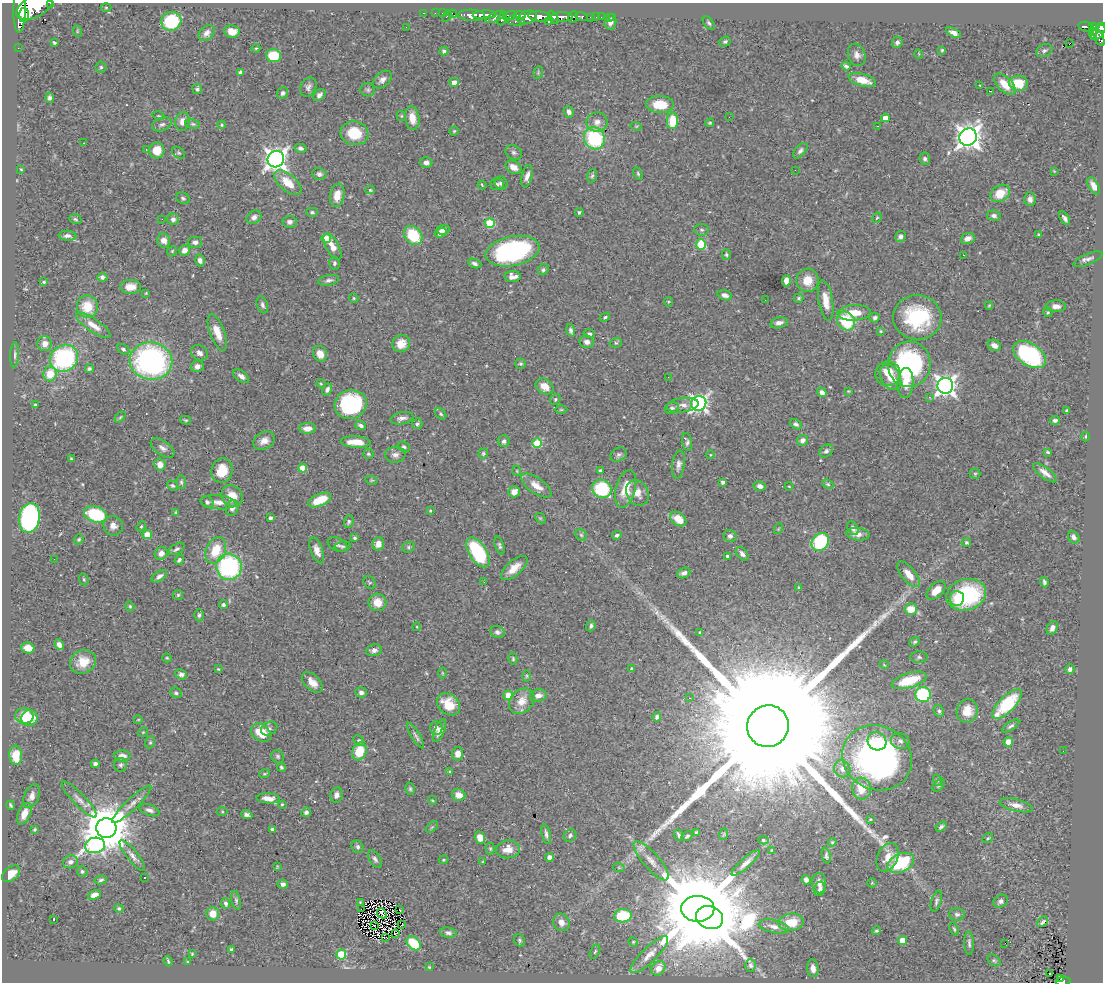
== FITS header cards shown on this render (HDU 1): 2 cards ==
NAXIS1  =                 1101
NAXIS2  =                  980

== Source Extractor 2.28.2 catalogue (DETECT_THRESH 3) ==
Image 1101 x 980 px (HDU 1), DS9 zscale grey, 1 PNG px = 1 image px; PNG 1105 x 984 px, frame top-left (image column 1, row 980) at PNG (2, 3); each listed source drawn as its Kron ellipse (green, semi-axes under 4 px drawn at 4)
Background 0.618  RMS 0.021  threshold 0.062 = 3 sigma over >= 5 px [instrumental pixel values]
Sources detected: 516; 2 with non-positive FLUX_AUTO (blend fragments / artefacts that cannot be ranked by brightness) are neither listed nor drawn; of the other 514, the 500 brightest by FLUX_AUTO listed and drawn (14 fainter detections omitted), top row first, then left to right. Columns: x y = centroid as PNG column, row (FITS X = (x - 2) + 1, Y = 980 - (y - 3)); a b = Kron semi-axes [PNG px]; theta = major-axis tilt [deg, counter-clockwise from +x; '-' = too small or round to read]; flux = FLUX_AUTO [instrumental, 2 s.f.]
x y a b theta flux
51 4 3 2 - 110
34 7 20 10 27 3500
106 7 5 3 - 1.3
20 10 22 6 89 2300
424 13 3 2 - 14
435 13 2 2 - 8.3
442 13 2 2 - 9.1
452 14 4 3 - 24
24 15 7 4 87 890
472 15 13 5 -2 1000
485 15 12 4 3 800
520 15 6 3 -7 190
447 16 6 3 63 58
510 16 7 4 14 350
540 16 12 5 -5 1200
582 16 6 3 -16 110
496 17 11 4 24 280
527 17 10 6 17 730
554 17 7 4 -61 340
562 17 11 5 0 780
573 17 6 5 - 170
591 17 3 3 - 29
596 17 2 2 - 6.7
601 17 2 2 - 4.2
609 17 3 2 - 4.1
613 17 3 2 - 5.9
502 19 7 4 64 300
171 21 10 9 - 76
516 21 9 4 -11 210
549 22 3 3 - 110
610 22 8 6 84 7.3
709 23 8 4 -52 2.9
406 27 3 2 - 1.2
1086 27 7 5 -9 130
1092 27 4 3 - 120
1101 28 5 4 - 270
77 31 6 3 -73 1.5
232 31 8 6 -8 13
1094 31 7 4 79 66
1098 32 9 5 44 350
207 33 9 7 44 6.9
953 33 8 4 -27 6.3
1099 37 10 4 -65 250
725 42 6 5 - 2.6
897 42 6 5 - 4.3
54 43 4 3 - 1.7
1070 43 3 2 - 370
18 48 2 2 - 6
256 48 4 3 - 1.3
942 50 4 4 - 1.6
444 51 4 4 - 3.9
1044 51 8 6 26 3.6
919 54 5 3 - 1.1
857 55 11 8 -70 7.7
273 56 7 6 - 41
846 66 5 4 - 3.6
101 67 5 5 - 2.2
240 72 4 4 - 3.3
538 73 6 4 80 2
382 80 11 7 42 7.2
862 80 14 6 -17 23
454 82 5 4 - 12
1018 83 9 7 -3 38
1005 84 13 7 -44 20
980 85 3 2 - 1.3
308 87 10 7 62 5.6
197 89 5 4 - 3.2
368 90 7 6 - 3.6
991 91 3 2 - 1.2
283 93 6 5 - 3.5
319 95 7 5 42 5.5
49 98 5 4 - 3.6
660 104 14 8 -2 35
569 112 6 5 - 5.7
158 116 6 3 -19 1.6
401 116 5 4 - 1.7
729 117 2 2 - 1.1
412 118 12 7 -81 18
885 118 4 4 - 15
182 121 9 7 79 10
672 121 8 5 88 37
597 122 10 9 - 9.9
710 123 4 3 - 1.9
162 124 10 6 20 4.7
193 124 7 5 -10 2.5
222 125 4 4 - 1.5
636 126 6 3 -17 1.7
878 126 3 2 - 2.6
454 131 4 4 - 1.8
354 133 14 12 -11 40
968 137 9 8 - 1200
594 138 11 10 - 110
83 143 2 2 - 1.1
300 148 6 4 -14 3.8
146 150 3 2 - 1.1
157 150 8 7 - 21
800 151 9 5 48 4.3
514 152 8 7 - 3.8
179 153 7 5 -39 2.6
276 159 8 8 - 980
925 159 6 5 - 3.4
426 162 6 5 - 5.4
513 167 8 6 -30 10
21 169 4 2 - 1.1
795 170 2 2 - 1.6
1054 171 4 4 - 1.2
638 173 6 4 -64 2
319 174 7 6 - 3.8
527 176 11 5 77 8.5
592 176 7 5 71 2.6
288 183 16 8 -41 29
501 183 7 6 - 4.1
497 184 7 5 -1 3.3
482 185 4 2 - 1.4
1094 186 9 5 -60 9.7
370 190 5 4 - 1.8
1000 193 10 8 32 26
337 195 12 7 79 20
183 198 7 5 -28 2.7
1030 199 7 5 -87 5.9
312 212 6 4 -1 2.5
579 212 4 4 - 2.7
994 216 7 5 -7 5.1
254 217 8 6 38 5.9
877 218 5 4 - 1.5
1065 218 7 3 -55 4.5
75 219 6 4 -18 2.3
162 219 2 2 - 2.4
173 219 6 5 - 5.1
290 222 7 6 - 4.9
490 223 5 5 - 69
443 230 7 4 6 8.1
702 230 7 5 -2 3
441 233 6 4 18 8.9
413 235 10 8 -49 56
1039 235 4 3 - 1.8
67 236 9 5 -4 5
900 236 6 5 - 5.1
326 238 4 4 - 38
968 238 7 5 21 8.2
164 240 7 6 - 11
195 242 7 5 -1 5.1
701 244 5 5 - 51
332 246 14 6 -61 12
185 250 5 5 - 10
172 251 5 4 - 1.8
513 251 27 14 12 220
726 255 5 4 - 2
964 255 3 2 - 1.4
1088 259 15 5 22 6.2
200 260 6 4 -75 5.6
334 263 6 5 - 2.7
475 263 7 4 -20 3.9
543 270 6 5 - 2.7
513 276 8 5 -1 9.3
102 277 5 4 - 4
329 280 10 5 12 4.5
807 280 12 11 - 21
786 281 5 4 - 11
44 282 3 2 - 1.7
130 287 10 7 1 14
146 293 4 3 - 1.3
725 295 7 5 -18 6.2
354 298 5 4 - 1.7
799 298 5 4 - 2.4
765 300 3 2 - 1.4
826 300 20 7 -81 18
668 302 5 4 - 1.5
262 305 9 5 -70 3.9
989 305 4 3 - 1.3
1056 306 10 6 -2 8.1
87 307 11 10 - 31
1048 312 5 4 - 1.9
854 313 17 7 3 25
605 317 5 4 - 2.4
917 317 24 22 -5 110
875 318 5 5 - 3.5
846 321 10 8 -57 60
779 323 8 5 13 6.8
93 325 20 6 -34 14
571 330 6 4 -77 3.6
881 331 4 3 - 1.3
217 332 19 7 -70 19
589 334 6 4 -13 2.9
587 342 7 6 - 5.9
616 343 6 5 - 2.2
45 344 7 7 - 8.9
401 344 9 8 - 17
994 345 7 5 -26 9
123 349 6 4 -33 3.1
199 353 9 7 -34 5.9
320 354 8 6 -64 14
15 355 12 4 86 3.5
1030 355 18 11 -33 190
64 358 15 13 39 160
151 361 21 18 -7 340
521 364 5 5 - 2.1
909 364 23 21 84 220
197 366 6 5 - 8.1
89 369 4 4 - 2.5
50 374 7 6 - 27
888 374 12 12 - 29
241 376 9 5 -37 5.6
668 377 3 2 - 2.6
890 377 14 9 -60 24
905 383 15 8 87 17
321 384 5 3 - 1.2
545 386 10 7 -34 15
945 386 8 8 - 810
327 389 6 4 63 4.5
848 391 4 3 - 1.2
822 392 5 4 - 7.9
929 397 3 2 - 3.5
555 399 6 5 - 2.2
699 403 7 7 - 460
351 404 16 14 13 150
35 405 3 3 - 2.1
683 405 16 7 8 9.6
672 408 7 5 22 3.8
561 410 6 4 0 1.6
1067 410 4 3 - 2.5
441 414 6 4 -42 2.4
120 417 6 4 45 1.7
402 418 11 6 10 6.6
185 420 5 4 - 1.9
1055 420 5 4 - 3.3
417 424 5 5 - 3.9
796 424 6 4 -27 3.3
361 425 5 4 - 3.8
308 428 8 5 0 13
1086 436 5 2 - 1.4
803 440 6 5 - 6.2
264 441 11 8 29 9.7
504 441 6 6 - 3.9
356 442 15 5 -3 20
687 442 9 5 -79 3.9
537 443 5 4 - 68
404 447 6 5 - 2.7
162 448 13 7 -35 6.4
826 451 7 5 37 4
1048 452 4 2 - 1.8
368 454 5 5 - 2.2
483 454 5 4 - 2.2
619 454 9 6 30 4
395 455 10 8 2 6.2
710 455 4 3 - 1.2
71 459 3 2 - 1.2
678 464 14 6 82 6.4
160 465 6 5 - 10
303 468 4 4 - 23
222 471 12 10 75 29
517 471 5 3 - 1.3
600 471 4 3 - 2.1
1045 473 14 5 -36 9.7
975 474 5 5 - 2
371 480 6 4 -9 1.8
181 482 7 4 -89 2.7
723 482 4 4 - 5.6
828 484 6 4 -23 2.1
172 486 6 4 -31 2.8
536 486 17 7 -35 16
760 486 6 5 - 6.2
789 486 4 3 - 1.1
602 489 10 9 - 88
626 489 19 9 75 27
514 492 6 5 - 10
637 493 13 10 -62 15
232 496 11 10 - 20
320 500 12 6 24 31
207 502 6 5 - 3.7
218 502 18 7 -5 12
232 508 8 6 65 6.7
430 511 4 4 - 1.3
176 512 4 3 - 1.6
95 514 12 8 -17 100
29 518 15 10 81 250
271 518 4 3 - 3.3
540 518 6 4 -42 1.9
678 519 9 6 -37 20
349 522 6 4 72 2.7
113 526 10 9 - 9.4
141 526 5 4 - 2.1
853 528 7 5 -60 5.1
778 529 5 3 - 1.3
858 534 11 6 -7 9.8
147 535 4 4 - 21
581 535 6 5 - 2.5
617 535 5 3 - 2.8
730 536 6 6 - 4.4
1074 537 7 5 -54 5.6
354 538 3 3 - 2.2
79 539 5 4 - 2.1
820 542 10 8 52 94
966 542 4 4 - 2.2
337 544 10 6 -25 4.6
378 544 7 5 74 8.4
342 546 8 5 11 2.9
500 546 9 4 -72 3.3
408 547 6 5 - 2.6
177 549 9 5 33 3.2
216 550 14 9 66 36
317 550 13 6 -70 10
478 552 17 8 -57 110
161 553 7 6 - 7.3
742 554 8 5 -50 5.7
727 556 3 3 - 4.1
54 559 2 2 - 1.8
179 560 5 3 - 3
229 567 13 12 - 180
514 568 16 7 40 18
684 573 7 5 20 4.7
909 574 15 7 -51 17
159 576 9 4 33 5.1
84 579 6 4 -70 1.9
370 582 7 5 -43 2.3
484 582 2 2 - 3.4
1044 582 5 4 - 3.1
799 588 4 3 - 2.1
936 590 11 6 44 20
178 595 5 5 - 2.2
966 595 20 15 16 130
957 598 7 7 - 14
378 602 9 8 - 16
223 605 4 4 - 2.9
130 606 5 4 - 1.7
911 609 6 5 - 25
199 615 6 4 89 2.8
591 626 5 4 - 3.2
417 627 4 3 - 1
1052 628 7 5 63 5.9
497 632 7 6 - 4.1
700 632 4 3 - 2.1
915 642 6 4 39 2.3
59 645 5 4 - 6.5
28 648 7 5 -11 13
374 650 8 6 10 5.3
919 657 8 5 -1 3.3
167 658 4 4 - 1.7
513 659 6 4 -77 2.1
83 662 13 11 24 25
884 665 5 3 - 1
632 668 3 3 - 1.7
218 669 4 3 - 1.3
1070 669 5 4 - 4.2
442 673 5 3 - 1.3
181 674 6 5 - 5.4
527 676 6 4 90 1.8
909 680 18 7 17 46
312 682 12 7 -45 13
361 692 5 5 - 4.9
176 693 6 5 - 2.8
508 695 5 4 - 17
538 695 8 6 13 8.4
923 695 8 7 - 140
689 698 3 2 - 1.3
522 701 14 11 44 17
449 704 13 10 -41 31
1007 704 19 7 45 73
939 711 6 4 -63 2.8
967 711 12 10 73 18
24 716 9 8 - 34
657 717 4 4 - 3.3
30 718 8 8 - 16
138 720 4 3 - 1.1
768 726 21 20 - 170000
1011 726 10 4 34 3.3
269 728 8 6 28 4.1
436 728 7 6 - 7.9
440 730 12 5 66 8
143 732 5 4 - 1.4
261 733 11 8 -36 31
416 735 14 4 -59 4.7
359 740 6 4 -45 2.2
877 741 9 9 - 26
900 741 9 8 - 5.9
150 742 6 5 - 2.1
1008 742 5 4 - 11
359 751 9 7 70 34
1063 751 2 2 - 2.9
458 754 7 5 80 11
16 755 10 6 -87 27
122 756 8 5 3 9.6
278 756 7 6 - 2.8
877 758 35 32 -25 460
95 764 4 4 - 3.8
121 765 7 6 - 3.4
281 767 4 3 - 2.2
842 769 9 8 - 6.8
449 772 4 4 - 2.1
265 774 6 3 19 1.6
937 780 6 4 -72 1.8
939 785 7 4 45 2.6
861 788 11 9 -76 25
410 789 6 5 - 2.5
336 795 8 6 77 6.1
458 795 7 5 -20 12
32 796 12 7 67 7.7
268 798 12 5 -4 11
79 799 24 6 -46 11
432 800 5 3 - 1.3
132 804 26 6 43 12
282 804 3 3 - 1.5
11 805 5 2 - 2
1016 805 17 6 -14 10
149 810 10 5 -19 5.6
222 812 5 3 - 1.5
306 812 5 4 - 3.6
24 814 11 6 66 13
247 815 6 4 -23 4.9
870 819 4 3 - 1.3
432 827 7 4 44 1.9
941 827 6 4 33 2.9
106 828 10 10 - 7400
35 829 3 3 - 1.8
272 829 4 3 - 2.7
697 833 4 3 - 3.6
546 834 10 4 -78 4.5
724 834 6 3 71 1.4
679 835 6 3 -68 2.7
570 836 7 5 38 3.8
687 836 6 3 33 2.3
480 838 6 5 - 13
988 838 6 4 37 1.8
763 840 5 4 - 2
832 842 4 3 - 1.5
95 845 10 7 9 220
357 847 6 5 - 3.5
490 849 6 4 -88 2.1
508 849 12 9 6 17
772 850 3 3 - 1.3
132 856 19 5 -51 8
826 856 8 4 -79 3.3
549 857 4 4 - 9.8
887 857 15 10 64 20
375 859 10 5 -57 4.2
444 860 5 3 - 1.3
651 861 25 8 -49 16
70 862 7 6 - 5.8
483 862 4 3 - 1.4
746 863 18 5 42 9.2
901 863 14 9 25 93
277 867 4 2 - 1.2
619 868 6 3 -19 1.6
82 871 5 5 - 2.8
11 874 10 6 38 15
144 878 2 2 - 1.4
101 880 6 3 14 2.6
806 880 4 4 - 5.4
819 883 10 7 -87 8.7
872 883 5 4 - 1.6
283 884 5 4 - 5.4
820 889 7 5 72 4.7
95 895 7 4 18 8.8
236 900 9 4 -78 3.1
936 901 10 5 73 3.6
1001 901 7 6 - 4.8
360 902 4 3 - 1.4
226 903 5 4 - 3.7
119 908 4 4 - 1.9
361 909 4 2 - 2.6
698 909 16 13 1 33000
400 910 3 2 - 2.4
382 913 5 2 - 1.1
213 914 7 6 - 14
957 914 8 6 -1 4.9
623 916 9 6 5 65
710 918 14 11 -21 6700
54 919 3 2 - 2
561 922 9 8 - 11
791 922 13 8 6 30
1042 922 6 2 43 2.8
402 924 3 2 - 3.4
374 925 3 2 - 1.4
774 926 15 6 -12 8.8
954 929 7 3 -70 1.9
876 931 5 4 - 2
448 933 8 5 -8 4.1
395 934 3 2 - 1.1
385 938 4 2 - 1.1
520 940 6 5 - 2.6
902 940 4 4 - 27
633 942 5 4 - 1.7
414 943 8 6 -40 53
969 943 12 4 -89 4.2
1005 943 2 2 - 3.4
232 950 4 3 - 4.2
595 951 7 4 63 2.5
192 954 3 3 - 1.2
341 954 5 5 - 76
649 955 25 7 44 15
994 960 7 5 -38 2.7
168 961 5 2 - 1.7
188 962 3 3 - 1.2
750 965 6 5 - 4.1
429 967 3 2 - 1.2
658 968 8 6 52 9.6
813 968 9 5 -82 10
1049 973 3 2 - 2.5
1061 979 3 3 - 24
1063 981 7 3 7 97
At the frame edge (FLAGS 8, measured only in part): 4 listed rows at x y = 51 4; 34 7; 1101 28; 1063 981
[14 fainter detections neither listed nor drawn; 2 non-positive-flux detections neither listed nor drawn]